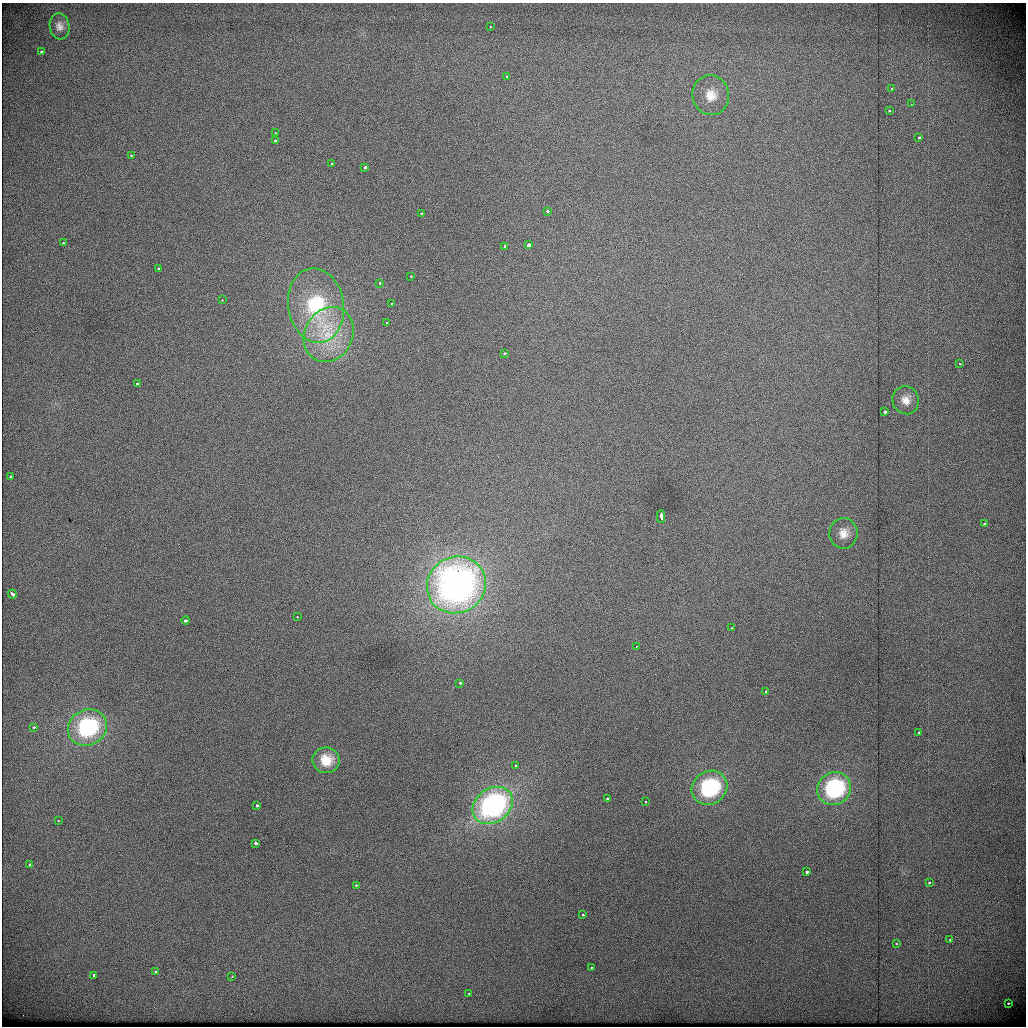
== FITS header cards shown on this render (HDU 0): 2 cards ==
NAXIS1  =                 1024          /
NAXIS2  =                 1024          /

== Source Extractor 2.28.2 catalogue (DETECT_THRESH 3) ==
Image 1024 x 1024 px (HDU 0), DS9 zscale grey, 1 PNG px = 1 image px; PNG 1028 x 1028 px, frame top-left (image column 1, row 1024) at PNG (2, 3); each listed source drawn as its Kron ellipse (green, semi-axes under 4 px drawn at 4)
Background 442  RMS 1.9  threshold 5.59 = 3 sigma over >= 5 px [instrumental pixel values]
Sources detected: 70; all 70 listed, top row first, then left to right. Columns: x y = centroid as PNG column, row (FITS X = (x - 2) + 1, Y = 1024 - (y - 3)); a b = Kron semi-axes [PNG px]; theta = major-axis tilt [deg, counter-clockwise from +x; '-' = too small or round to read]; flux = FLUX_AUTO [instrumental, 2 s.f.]
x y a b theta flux
60 26 13 10 -82 800
490 27 3 2 - 180
41 52 3 3 - 730
507 77 3 3 - 240
892 89 3 3 - 670
711 95 20 18 -78 2900
911 104 2 2 - 77
889 111 3 3 - 320
275 133 3 2 - 150
919 138 3 3 - 310
275 141 3 3 - 310
131 155 3 2 - 320
332 164 3 3 - 480
365 167 3 3 - 1000
547 211 3 2 - 360
422 213 3 2 - 1300
63 243 3 2 - 160
529 245 3 3 - 2000
505 246 3 3 - 580
158 268 3 3 - 350
411 276 3 2 - 290
380 283 3 3 - 190
222 300 3 3 - 160
392 304 3 3 - 290
316 305 37 28 -81 9900
387 323 3 3 - 310
329 335 28 24 62 6100
504 353 3 3 - 390
959 364 3 3 - 250
137 384 3 3 - 1500
906 400 14 13 - 1400
885 412 3 3 - 1500
11 477 3 3 - 300
661 516 6 3 -89 1500
984 524 3 3 - 790
843 533 15 14 - 1500
456 585 30 28 29 51000
13 594 4 3 - 740
297 617 3 2 - 400
186 620 4 3 - 830
732 628 3 2 - 210
636 646 3 2 - 260
460 683 4 3 - 450
766 692 3 3 - 520
34 727 3 3 - 270
87 727 20 18 29 13000
919 732 3 3 - 350
326 760 13 13 - 2300
516 765 3 3 - 340
709 788 18 16 33 12000
834 789 17 16 - 13000
607 799 4 3 - 1100
645 802 3 2 - 170
257 805 3 3 - 1400
493 805 22 17 36 30000
58 821 3 2 - 140
256 843 4 3 - 580
29 864 3 2 - 270
807 872 3 3 - 690
929 883 3 3 - 250
356 885 3 3 - 200
583 915 3 3 - 270
950 940 3 3 - 230
896 943 2 2 - 120
591 968 3 3 - 480
155 972 3 3 - 450
94 975 3 3 - 870
232 976 3 2 - 1300
469 994 3 3 - 160
1008 1003 3 2 - 360